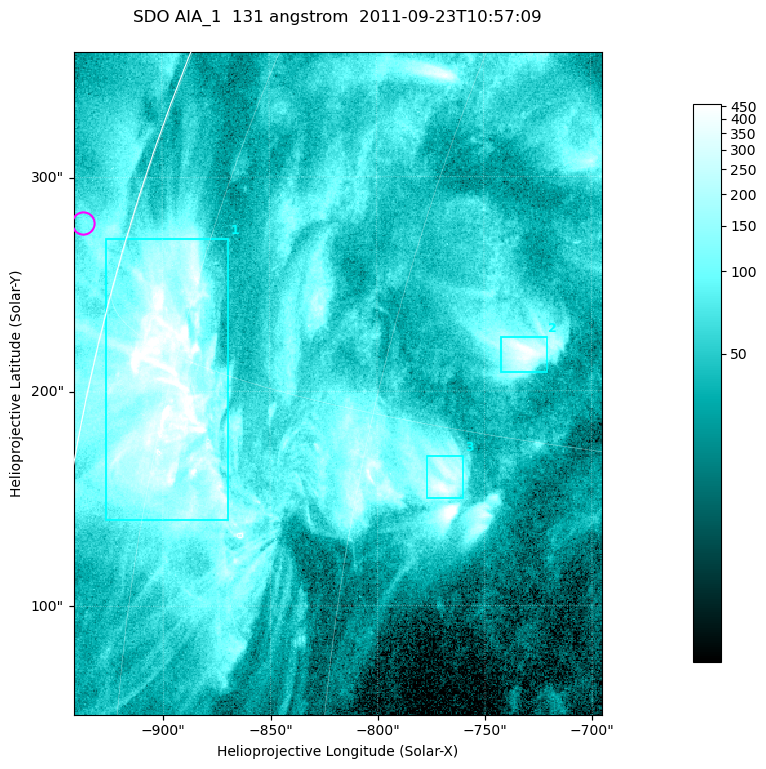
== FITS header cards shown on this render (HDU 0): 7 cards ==
TELESCOP= 'SDO     '           /
INSTRUME= 'AIA_1   '           /
WAVELNTH=                  131 /
WAVEUNIT= 'angstrom'           /
DATE-OBS= '2011-09-23T10:57:09.62' /
CTYPE1  = 'HPLN-TAN'           /
CTYPE2  = 'HPLT-TAN'           /

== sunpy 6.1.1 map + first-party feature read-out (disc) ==
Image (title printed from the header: SDO AIA_1  131 angstrom  2011-09-23T10:57:09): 410 x 514 px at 0.601 arcsec/px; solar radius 956 arcsec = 1592 px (partial field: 2.5% of the solar disc is inside the frame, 94% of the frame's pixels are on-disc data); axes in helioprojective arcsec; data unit not stated in the header (colour bar unlabelled)
Pointing: header CRPIX1/2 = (2043.14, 2045.51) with CRVAL1/2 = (0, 0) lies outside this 410 x 514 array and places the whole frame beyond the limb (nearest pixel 1.41 R_sun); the SolarSoft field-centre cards XCEN/YCEN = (-818.3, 203.7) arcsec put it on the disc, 1307 arcsec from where CRPIX/CRVAL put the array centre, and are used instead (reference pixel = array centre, CRVAL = XCEN/YCEN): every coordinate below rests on XCEN/YCEN
Orientation: roll -0.139 deg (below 1 deg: not rotated)
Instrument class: DISC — disc imager (sunpy class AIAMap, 131 A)
Bright regions (active regions / flare kernels): reference = the on-disc median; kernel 3 px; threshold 5 sigma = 169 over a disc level ~50.2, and >= 1.15x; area >= 210 px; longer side >= 5 px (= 3 arcsec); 3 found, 3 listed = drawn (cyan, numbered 1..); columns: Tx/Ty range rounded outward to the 2 arcsec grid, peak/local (2 s.f.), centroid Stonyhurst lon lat
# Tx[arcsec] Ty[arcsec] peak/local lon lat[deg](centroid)
1 -928..-868 140..272 27 -75 +14
2 -742..-720 208..226 9.4 -53 +17
3 -778..-760 150..170 8.8 -56 +14
Off-limb structures (1.02-1.3 R_sun): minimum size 105 px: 1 found; the strongest spans PA ~75 deg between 1.02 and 1.03 R_sun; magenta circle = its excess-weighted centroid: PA ~75 deg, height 1.02 R_sun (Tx ~-936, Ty ~278 arcsec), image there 1.9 x the reference